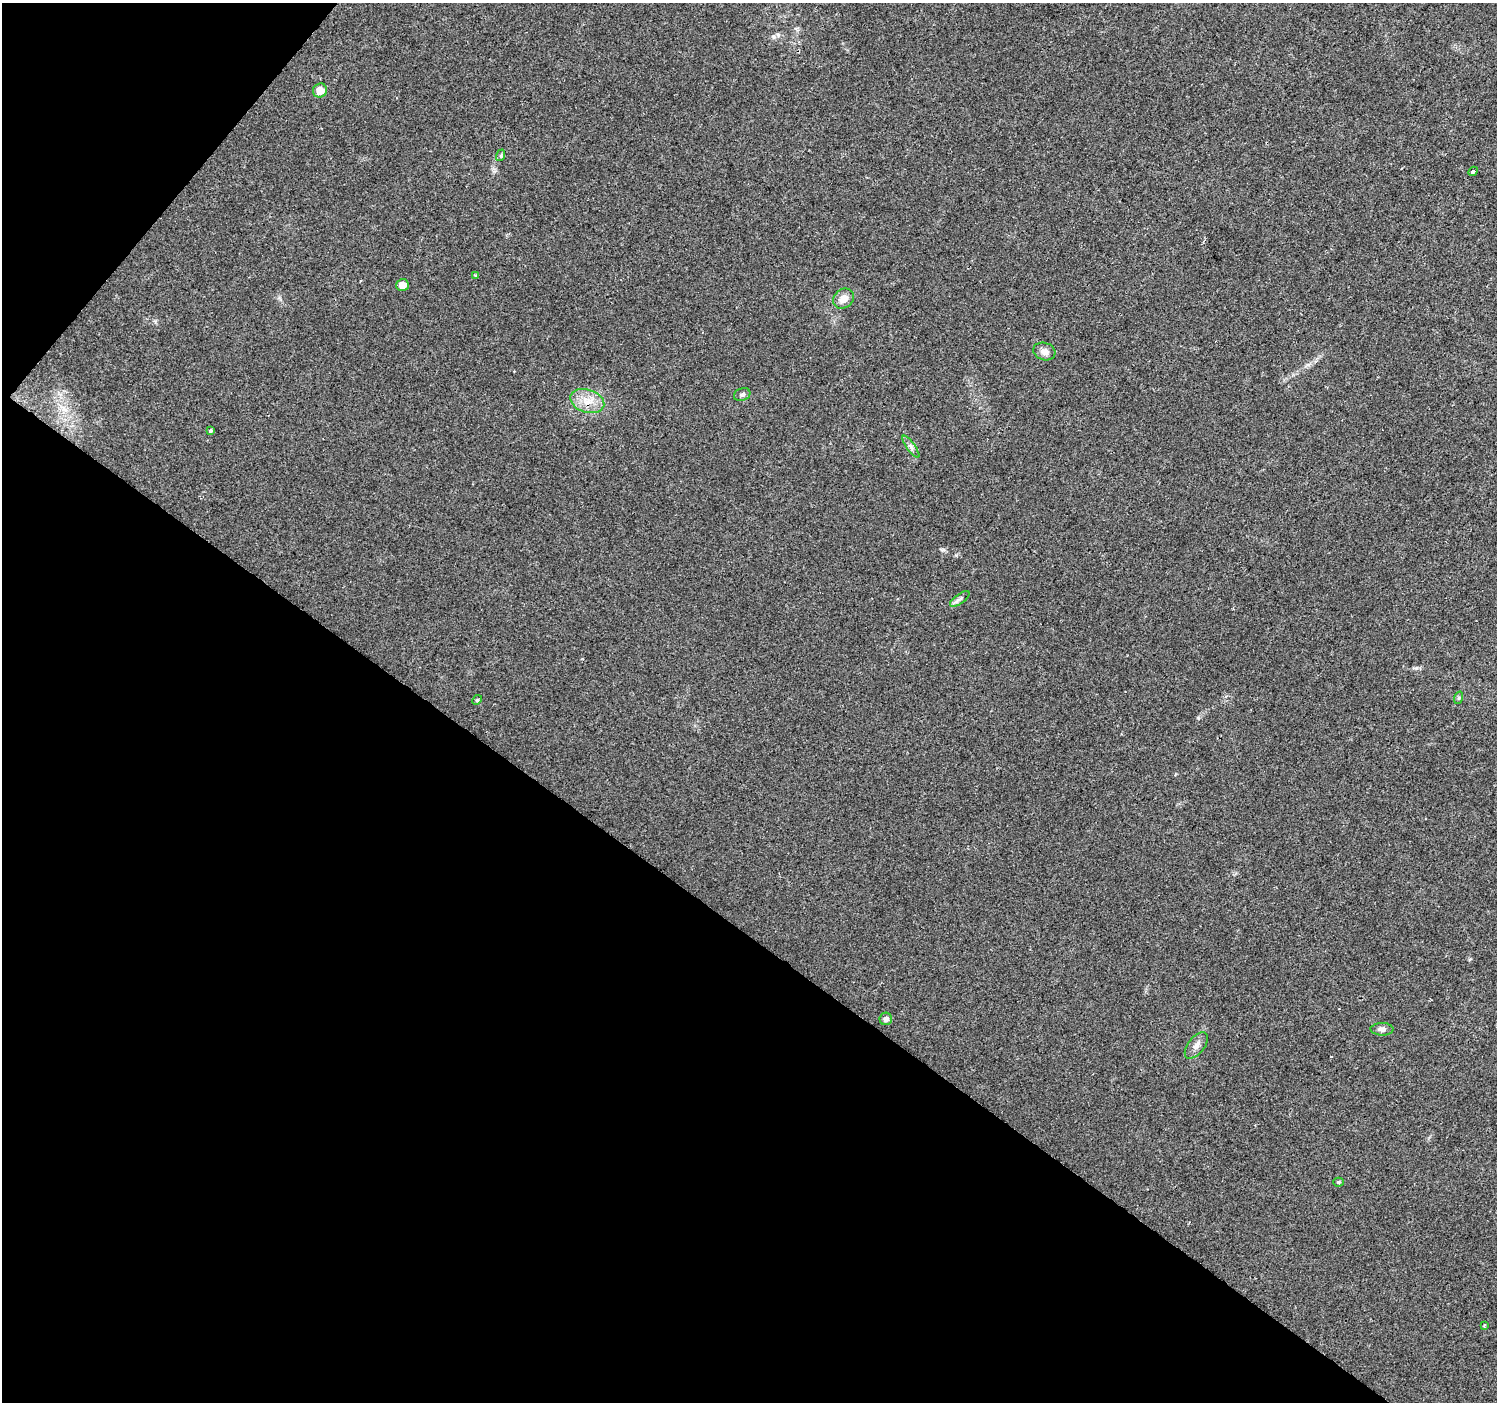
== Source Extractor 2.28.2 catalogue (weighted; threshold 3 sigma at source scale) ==
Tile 9 of 4 x 4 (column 1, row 3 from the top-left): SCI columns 9-1503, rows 1643-3042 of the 5988 x 6020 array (HDU 1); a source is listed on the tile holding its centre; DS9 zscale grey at full resolution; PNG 1499 x 1404 px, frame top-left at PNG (2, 3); each listed source drawn as its Kron ellipse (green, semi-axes under 4 px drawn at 4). Shown black and unused: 37% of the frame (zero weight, under 2 of 3 exposures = <1% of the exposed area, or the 3 px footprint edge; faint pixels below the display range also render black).
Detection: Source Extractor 2.28.2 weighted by HDU 2 'WHT'; one run over the whole footprint, this tile lists its part. Background 0.0475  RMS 0.0062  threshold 0.0279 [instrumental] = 3 sigma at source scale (4.5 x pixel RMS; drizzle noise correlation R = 1.50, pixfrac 1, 0.0396/0.0396 arcsec/px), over >= 5 px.
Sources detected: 19; all 19 listed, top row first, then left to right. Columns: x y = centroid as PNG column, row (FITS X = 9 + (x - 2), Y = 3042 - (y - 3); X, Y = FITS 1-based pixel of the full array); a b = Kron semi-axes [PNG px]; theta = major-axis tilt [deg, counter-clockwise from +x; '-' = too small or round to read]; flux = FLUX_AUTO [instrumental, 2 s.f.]
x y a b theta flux
320 90 7 7 - 6.7
501 155 6 4 72 0.89
1473 171 5 3 - 5.8
475 275 3 3 - 1.2
402 285 6 6 - 5.2
844 299 11 9 40 5.4
1044 351 11 8 -17 3.8
742 395 8 6 21 1.7
587 401 17 11 -17 9.1
210 431 4 3 - 2.1
911 447 13 4 -54 2
960 599 11 5 36 1.8
1458 698 6 4 71 0.82
477 700 5 4 - 0.74
886 1019 6 6 - 2.3
1382 1029 11 6 -2 2.5
1196 1045 15 8 52 3.8
1338 1182 5 4 - 0.77
1484 1326 4 3 - 0.56